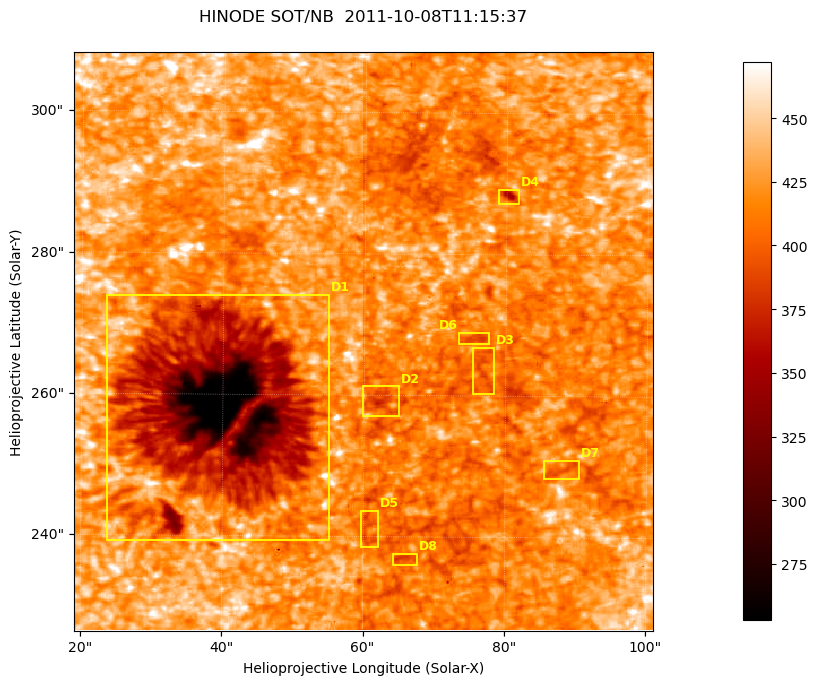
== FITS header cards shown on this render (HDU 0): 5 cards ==
TELESCOP= 'HINODE'
INSTRUME= 'SOT/NB'
DATE_OBS= '2011-10-08T11:15:37.806'
CTYPE1  = 'Solar-X'
CTYPE2  = 'Solar-Y'

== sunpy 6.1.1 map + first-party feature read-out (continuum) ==
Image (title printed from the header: HINODE SOT/NB  2011-10-08T11:15:37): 512 x 512 px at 0.16 arcsec/px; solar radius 960 arcsec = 6000 px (partial field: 0.2% of the solar disc is inside the frame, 100% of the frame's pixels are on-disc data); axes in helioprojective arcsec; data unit not stated in the header (colour bar unlabelled)
Orientation: roll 0.412 deg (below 1 deg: not rotated)
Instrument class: CONTINUUM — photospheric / low-chromospheric filtergram (TF Fe I 5576): granulation and sunspots, dark-feature search
Dark features (sunspots / pores): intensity divided by the frame's on-disc median (partial field: no limb-darkening profile); reference = the frame's on-disc median (the 8%-of-disc-diameter window exceeds this field); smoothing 3 px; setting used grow <= 0.95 with closing radius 2 px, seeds <= 0.88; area >= 65 px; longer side >= 6 px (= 0.96 arcsec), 3 px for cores <= 0.7; partial field; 8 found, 8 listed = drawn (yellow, D1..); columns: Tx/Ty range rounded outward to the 1 arcsec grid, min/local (2 s.f., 1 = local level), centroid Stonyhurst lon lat
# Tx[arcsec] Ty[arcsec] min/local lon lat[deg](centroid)
D1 23..56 239..275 0.56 +2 +22
D2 59..65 257..262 0.88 +4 +22
D3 75..79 260..267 0.92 +5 +22
D4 78..82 287..290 0.83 +5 +24
D5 59..62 238..244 0.91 +4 +21
D6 73..78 267..269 0.91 +5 +22
D7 85..91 248..251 0.92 +6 +21
D8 64..68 236..238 0.91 +4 +21